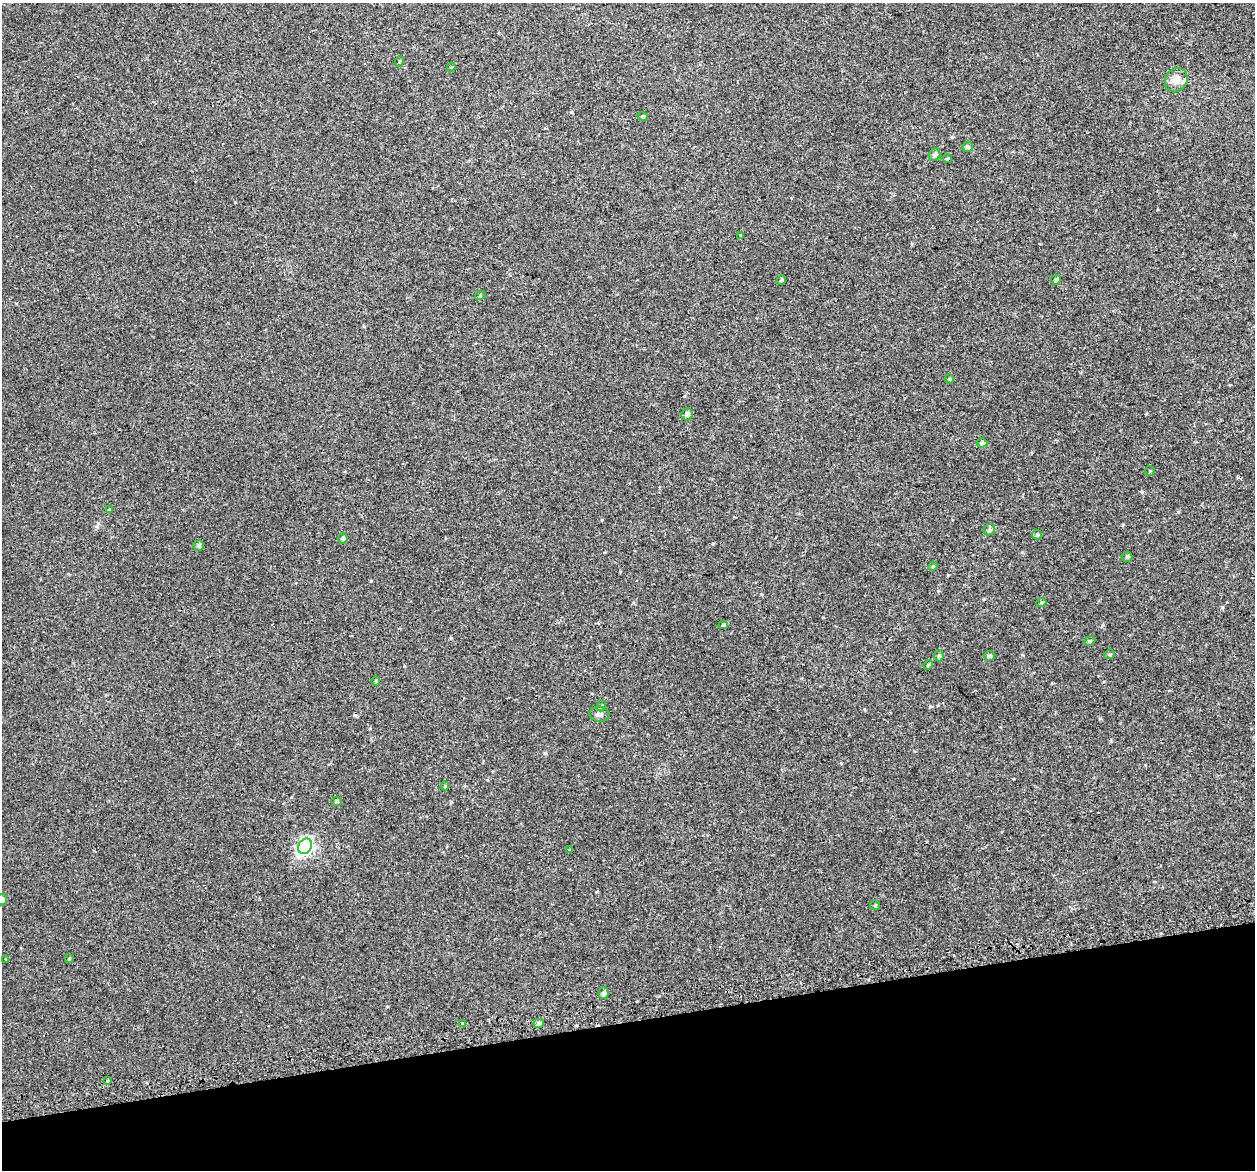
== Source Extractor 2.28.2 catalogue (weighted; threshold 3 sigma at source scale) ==
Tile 14 of 4 x 4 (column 2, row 4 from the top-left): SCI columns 1296-2548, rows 121-1288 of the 5097 x 4867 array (HDU 1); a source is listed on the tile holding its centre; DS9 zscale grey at full resolution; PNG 1257 x 1172 px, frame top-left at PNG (2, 3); each listed source drawn as its Kron ellipse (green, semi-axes under 4 px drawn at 4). Shown black and unused: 13% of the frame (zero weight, under 2 of 3 exposures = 3% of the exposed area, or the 3 px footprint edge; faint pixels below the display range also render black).
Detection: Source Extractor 2.28.2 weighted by HDU 2 'WHT'; one run over the whole footprint, this tile lists its part. Background 0.00356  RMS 0.0041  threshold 0.0185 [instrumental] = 3 sigma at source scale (4.5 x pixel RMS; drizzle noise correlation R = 1.50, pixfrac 1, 0.0396/0.0396 arcsec/px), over >= 5 px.
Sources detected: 45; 1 inside a brighter listed object's ellipse — not listed separately; the other 44 listed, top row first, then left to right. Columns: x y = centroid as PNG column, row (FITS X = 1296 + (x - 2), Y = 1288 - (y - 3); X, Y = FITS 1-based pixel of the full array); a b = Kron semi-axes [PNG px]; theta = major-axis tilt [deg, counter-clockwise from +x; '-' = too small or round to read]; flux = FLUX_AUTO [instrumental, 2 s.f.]
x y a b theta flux
400 61 5 3 - 0.38
451 67 4 4 - 0.45
1176 80 12 11 - 3.5
643 116 5 4 - 0.55
967 147 5 5 - 0.67
935 155 6 5 - 1.1
947 159 4 4 - 0.42
741 235 3 3 - 0.55
781 280 5 4 - 0.53
1056 280 5 4 - 0.9
480 296 5 3 - 0.36
949 379 4 4 - 0.41
687 414 6 5 - 1.3
982 443 5 4 - 0.74
1150 471 5 5 - 0.44
109 509 3 3 - 0.95
989 530 6 5 - 0.89
1037 535 5 4 - 0.58
343 538 5 5 - 0.83
199 546 5 5 - 0.73
1127 557 5 5 - 0.64
933 566 5 4 - 0.42
1041 603 5 3 - 0.36
723 625 4 4 - 0.59
1090 641 6 4 21 0.58
1109 654 5 4 - 0.59
939 655 6 4 -89 0.71
989 656 5 5 - 0.87
928 665 5 4 - 0.46
376 681 5 3 - 0.39
601 706 5 3 - 0.48
599 714 10 7 -7 1.6
445 786 4 4 - 0.36
337 801 5 4 - 0.54
305 846 8 6 57 99
570 849 3 3 - 1.3
2 900 6 5 - 2
875 905 5 4 - 0.46
69 959 4 3 - 0.3
5 960 3 2 - 0.34
604 993 6 5 - 1
539 1023 5 4 - 1.3
463 1024 4 3 - 2.9
107 1081 3 3 - 0.63
Overlapping masked pixels (flux is a lower limit): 1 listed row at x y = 463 1024
Isophote crosses this tile's border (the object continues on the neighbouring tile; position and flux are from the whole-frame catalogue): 1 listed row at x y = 2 900
Unlisted compact peaks at least as high as the median listed source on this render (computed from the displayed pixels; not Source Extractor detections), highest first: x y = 1222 607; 545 753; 371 581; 354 715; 97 526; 930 706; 1142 492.